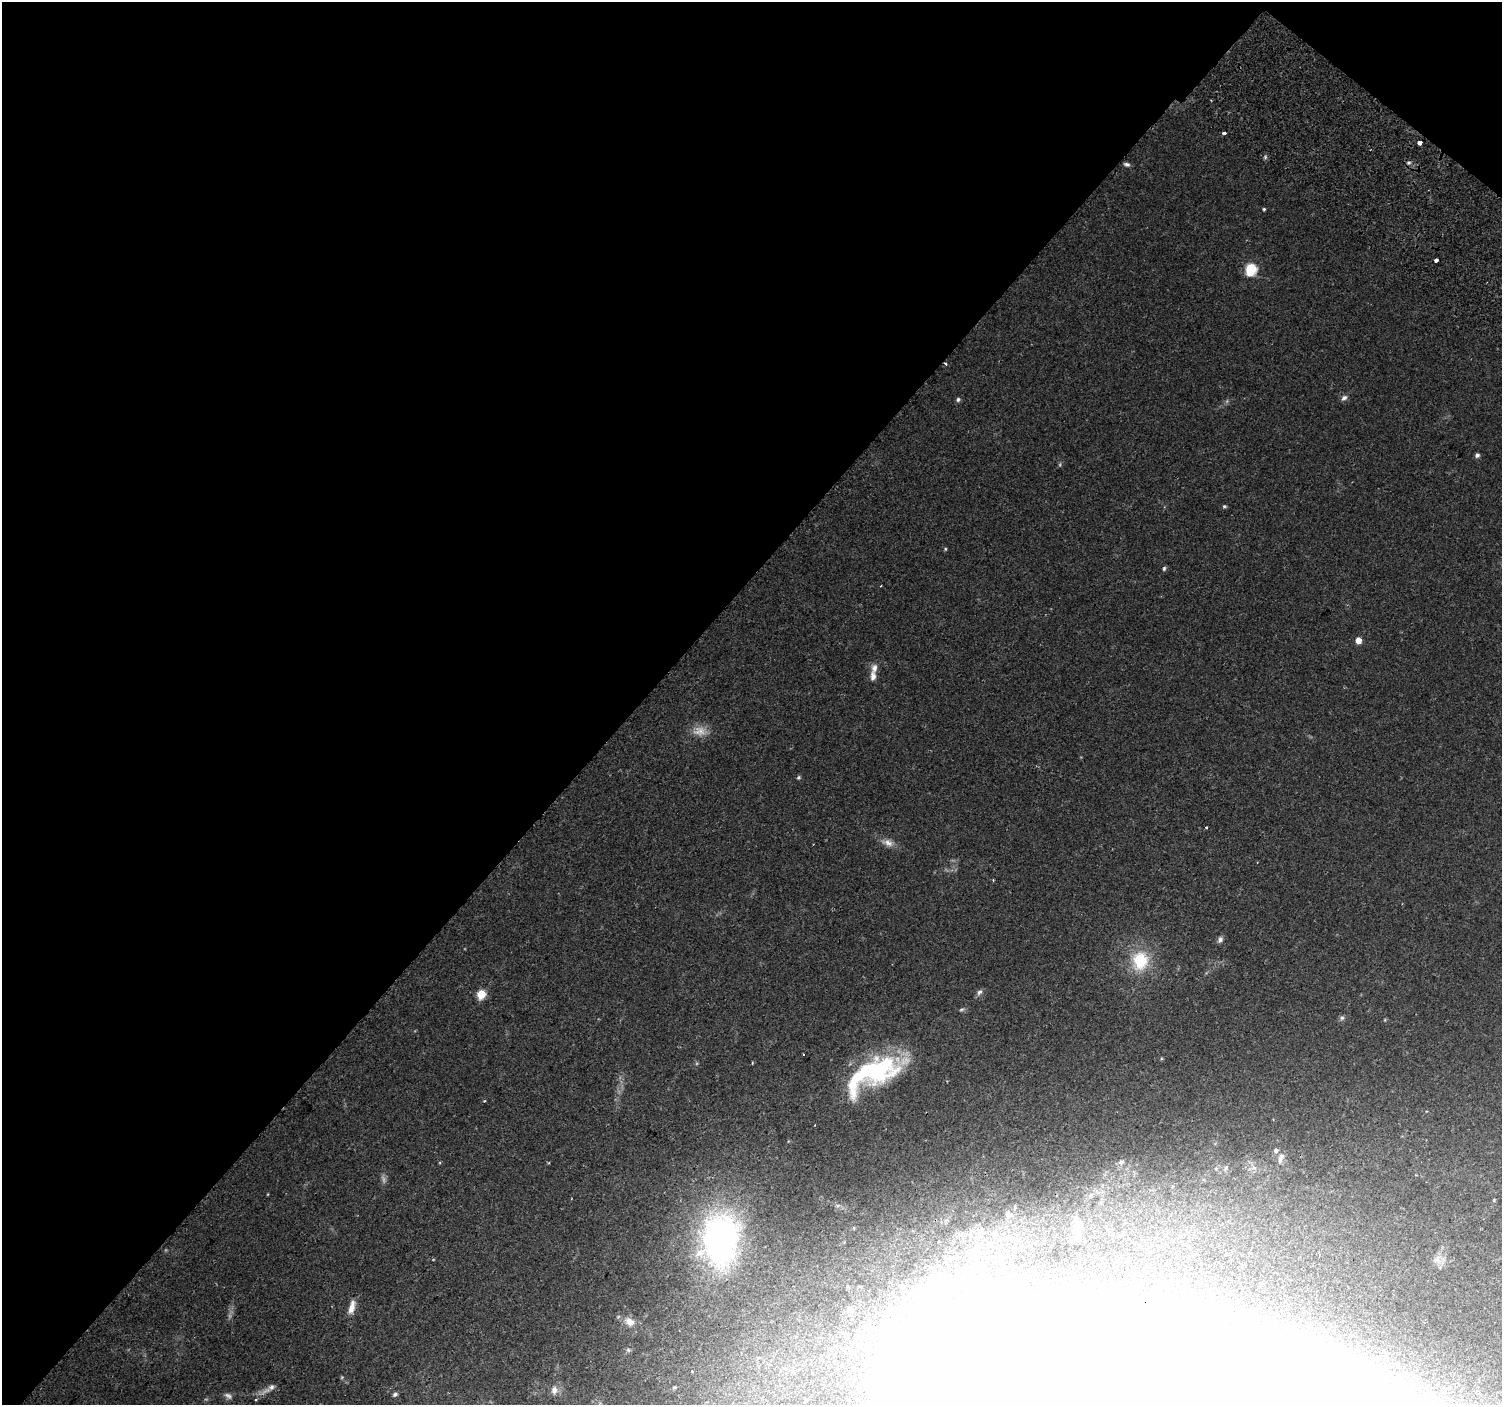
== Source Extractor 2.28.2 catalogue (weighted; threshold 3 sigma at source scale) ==
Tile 2 of 4 x 4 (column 2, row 1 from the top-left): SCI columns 1592-3091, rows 4545-5947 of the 6176 x 6218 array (HDU 1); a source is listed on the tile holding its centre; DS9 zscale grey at full resolution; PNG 1504 x 1407 px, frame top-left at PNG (2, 2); no overlay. Shown black and unused: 44% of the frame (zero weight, under 2 of 3 exposures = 6% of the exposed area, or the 3 px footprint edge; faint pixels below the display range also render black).
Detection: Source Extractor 2.28.2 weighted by HDU 2 'WHT'; one run over the whole footprint, this tile lists its part. Background 0.0506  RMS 0.0043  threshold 0.0196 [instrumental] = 3 sigma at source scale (4.5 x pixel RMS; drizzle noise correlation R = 1.50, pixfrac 1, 0.0396/0.0396 arcsec/px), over >= 5 px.
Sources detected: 69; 6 too faint to see at this stretch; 8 inside a brighter object's white glare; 3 cosmic-ray / hot-pixel residue — not listed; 4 inside a brighter listed object's ellipse — not listed separately; the other 48 listed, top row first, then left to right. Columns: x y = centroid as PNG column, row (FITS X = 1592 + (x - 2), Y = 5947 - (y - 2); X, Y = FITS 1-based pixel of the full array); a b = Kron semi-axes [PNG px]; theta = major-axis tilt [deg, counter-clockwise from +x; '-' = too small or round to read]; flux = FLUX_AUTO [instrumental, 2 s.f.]
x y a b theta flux
1224 133 3 3 - 2.8
1420 143 4 4 - 4
1265 157 6 5 - 0.74
1127 164 7 5 -12 1.1
1264 209 4 3 - 0.5
1436 260 4 3 - 5.1
1251 269 7 6 - 30
1344 398 9 7 37 1.5
958 399 6 5 - 0.9
1477 455 5 5 - 1.2
1224 506 5 4 - 0.66
945 549 5 3 - 0.44
1164 568 6 5 - 0.75
1358 640 5 5 - 4.2
873 676 15 8 -87 2.8
700 731 21 14 -4 5.6
798 777 5 4 - 0.68
1206 827 3 3 - 1.2
887 843 18 8 -20 3.3
1220 940 9 6 60 1.4
1140 961 24 20 79 19
979 992 10 6 54 1.4
481 994 6 5 - 17
1342 1018 7 6 - 0.99
803 1054 3 2 - 0.55
875 1070 53 28 14 55
484 1101 4 2 - 0.35
1276 1150 5 5 - 1.1
1281 1158 14 7 71 2
1121 1162 8 6 36 1.4
1226 1168 8 5 70 0.89
1494 1200 4 4 - 0.37
838 1205 6 4 19 0.64
1008 1214 6 6 - 1.1
1076 1229 18 8 -83 3.6
720 1240 48 34 86 150
1437 1259 12 9 71 3.1
352 1307 18 7 75 4.1
850 1310 9 7 4 1.5
630 1322 15 10 -26 4.7
628 1350 6 5 - 0.77
1200 1359 64 24 3 67
692 1371 4 3 - 0.42
674 1387 5 4 - 0.58
270 1388 20 7 35 2.8
554 1390 11 9 86 2.8
395 1394 6 4 39 1.1
806 1400 6 6 - 1